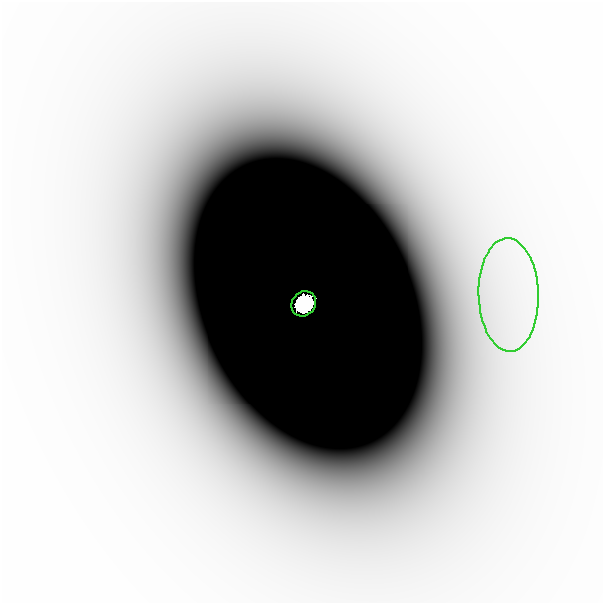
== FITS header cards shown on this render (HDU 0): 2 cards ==
NAXIS1  =                  601
NAXIS2  =                  601

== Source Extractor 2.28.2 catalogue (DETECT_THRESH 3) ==
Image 601 x 601 px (HDU 0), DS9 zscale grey, 1 PNG px = 1 image px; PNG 605 x 605 px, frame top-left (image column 1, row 601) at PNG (2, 2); each listed source drawn as its Kron ellipse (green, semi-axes under 4 px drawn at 4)
Background -6.74e-09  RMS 2.9e-09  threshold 8.81e-09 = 3 sigma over >= 5 px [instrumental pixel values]
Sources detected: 3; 1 with non-positive FLUX_AUTO (blend fragments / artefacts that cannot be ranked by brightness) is neither listed nor drawn; the other 2 listed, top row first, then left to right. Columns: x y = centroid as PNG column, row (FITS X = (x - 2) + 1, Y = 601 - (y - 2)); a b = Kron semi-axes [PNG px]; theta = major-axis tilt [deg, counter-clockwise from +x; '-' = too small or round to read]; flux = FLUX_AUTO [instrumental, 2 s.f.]
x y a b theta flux
509 295 57 30 -88 2.3e-05
304 304 13 11 49 1.3e+01
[1 non-positive-flux detection neither listed nor drawn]